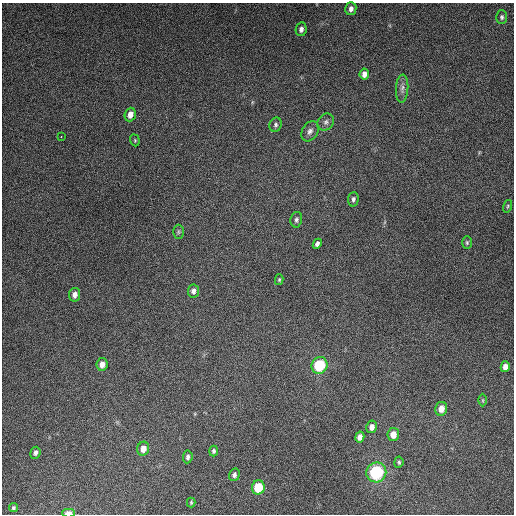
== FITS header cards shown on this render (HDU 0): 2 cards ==
NAXIS1  =                  512
NAXIS2  =                  512

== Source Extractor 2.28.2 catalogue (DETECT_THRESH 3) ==
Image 512 x 512 px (HDU 0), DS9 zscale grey, 1 PNG px = 1 image px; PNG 516 x 516 px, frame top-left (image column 1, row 512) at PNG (2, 3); each listed source drawn as its Kron ellipse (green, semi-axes under 4 px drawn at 4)
Background 5300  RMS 320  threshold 962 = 3 sigma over >= 5 px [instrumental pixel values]
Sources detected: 39; all 39 listed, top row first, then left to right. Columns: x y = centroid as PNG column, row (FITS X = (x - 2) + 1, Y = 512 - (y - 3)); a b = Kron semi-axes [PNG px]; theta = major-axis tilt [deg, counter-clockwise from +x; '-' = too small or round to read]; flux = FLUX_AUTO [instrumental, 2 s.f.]
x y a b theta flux
351 9 6 5 - 9.9e+04
502 17 7 5 -89 4.6e+04
301 29 7 5 79 8.3e+04
364 74 5 4 - 1.2e+05
402 88 14 6 86 1.0e+05
130 115 7 5 71 1.4e+05
326 122 9 7 49 7.8e+04
276 125 7 6 - 5.0e+04
310 131 11 7 59 9.4e+04
61 137 2 2 - 1.1e+04
135 140 6 4 -71 2.8e+04
353 199 7 5 85 5.8e+04
508 206 6 4 74 2.8e+04
296 220 8 5 79 5.4e+04
178 232 7 5 90 3.7e+04
467 243 6 5 - 3.7e+04
317 244 5 4 - 7.3e+04
279 280 5 4 - 2.8e+04
193 291 6 5 - 9.0e+04
75 295 7 5 82 1.1e+05
102 364 6 5 - 1.5e+05
319 365 8 8 - 1.1e+06
505 367 5 4 - 1.4e+05
483 400 6 4 -90 2.7e+04
441 409 7 6 - 1.9e+05
372 427 6 5 - 1.1e+05
393 435 6 5 - 2.2e+05
360 437 5 4 - 1.2e+05
143 449 7 6 - 1.7e+05
214 451 5 4 - 4.5e+04
35 453 6 5 - 6.9e+04
188 457 6 5 - 6.3e+04
399 462 6 4 82 3.9e+04
376 472 10 9 - 1.6e+06
234 475 6 5 - 6.2e+04
258 487 7 6 - 6.7e+05
191 502 5 4 - 2.4e+04
13 508 4 3 - 3.7e+04
68 513 6 3 0 1.9e+05
At the frame edge (FLAGS 8, measured only in part): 1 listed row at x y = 68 513